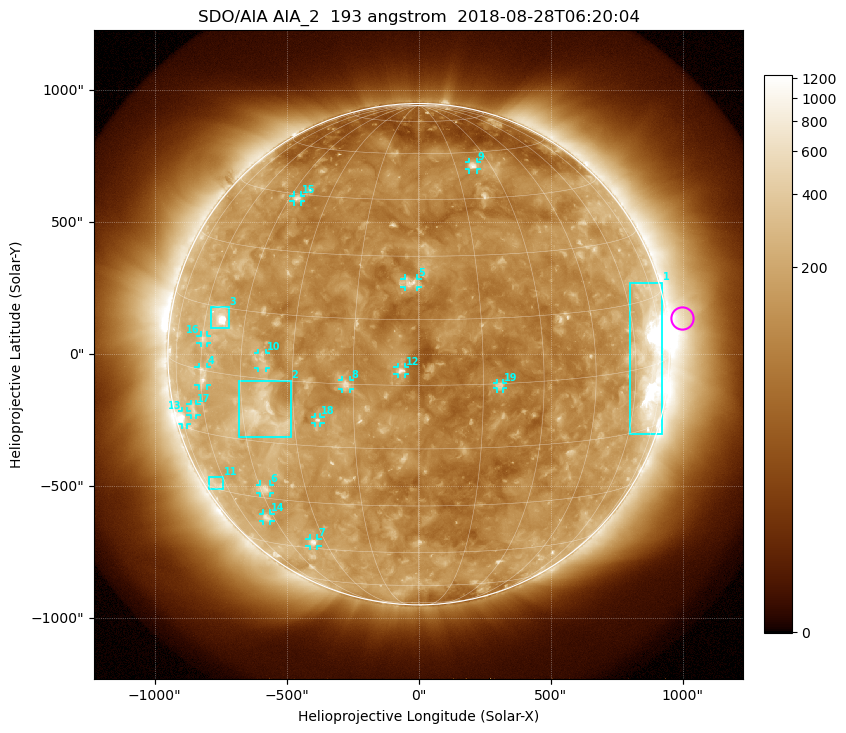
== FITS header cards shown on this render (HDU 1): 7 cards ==
TELESCOP= 'SDO/AIA'
INSTRUME= 'AIA_2'
WAVELNTH=                  193
WAVEUNIT= 'angstrom'
DATE-OBS= '2018-08-28T06:20:04.84'
CTYPE1  = 'HPLN-TAN'
CTYPE2  = 'HPLT-TAN'

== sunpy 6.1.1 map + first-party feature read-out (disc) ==
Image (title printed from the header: SDO/AIA AIA_2  193 angstrom  2018-08-28T06:20:04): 1024 x 1024 px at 2.4 arcsec/px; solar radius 950 arcsec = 396 px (full disc in frame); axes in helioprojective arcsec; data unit not stated in the header (colour bar unlabelled)
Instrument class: DISC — disc imager (sunpy class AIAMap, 193 A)
Bright regions (active regions / flare kernels): reference = the median radial profile (limb darkening/brightening removed); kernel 9 px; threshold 5 sigma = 210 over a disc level ~116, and >= 1.15x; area >= 12 px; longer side >= 9 px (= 22 arcsec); searched inside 0.97 R_sun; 19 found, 19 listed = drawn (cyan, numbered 1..; 15 of them under ~33 arcsec drawn as corner ticks so the feature stays visible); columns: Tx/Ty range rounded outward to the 5 arcsec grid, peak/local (2 s.f.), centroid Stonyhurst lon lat
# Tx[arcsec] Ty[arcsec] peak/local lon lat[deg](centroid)
1 800..925 -305..270 12 +67 +1
2 -685..-485 -315..-100 5 -38 -8
3 -790..-720 100..180 15 -54 +13
4 -835..-800 -120..-45 4.2 -59 -1
5 -55..-5 255..285 5 -2 +24
6 -600..-565 -525..-495 3.9 -43 -27
7 -415..-385 -730..-695 4.8 -35 -43
8 -290..-260 -135..-95 4.7 -17 +0
9 190..220 700..730 4.8 +22 +55
10 -610..-575 -55..5 3.5 -38 +4
11 -795..-740 -510..-465 2.4 -66 -29
12 -80..-50 -75..-50 4.9 -4 +3
13 -895..-875 -270..-215 4.8 -72 -12
14 -590..-560 -630..-605 3.4 -48 -36
15 -475..-445 575..600 4 -42 +44
16 -825..-800 40..70 3.1 -59 +7
17 -865..-840 -230..-190 2.5 -66 -10
18 -390..-370 -260..-235 4.4 -24 -9
19 295..320 -130..-110 3.8 +19 +0
Off-limb structures (1.02-1.3 R_sun): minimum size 162 px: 7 found; the strongest spans PA ~255..305 deg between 1.02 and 1.3 R_sun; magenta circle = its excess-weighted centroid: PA ~280 deg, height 1.06 R_sun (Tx ~1000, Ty ~135 arcsec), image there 2.4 x the reference